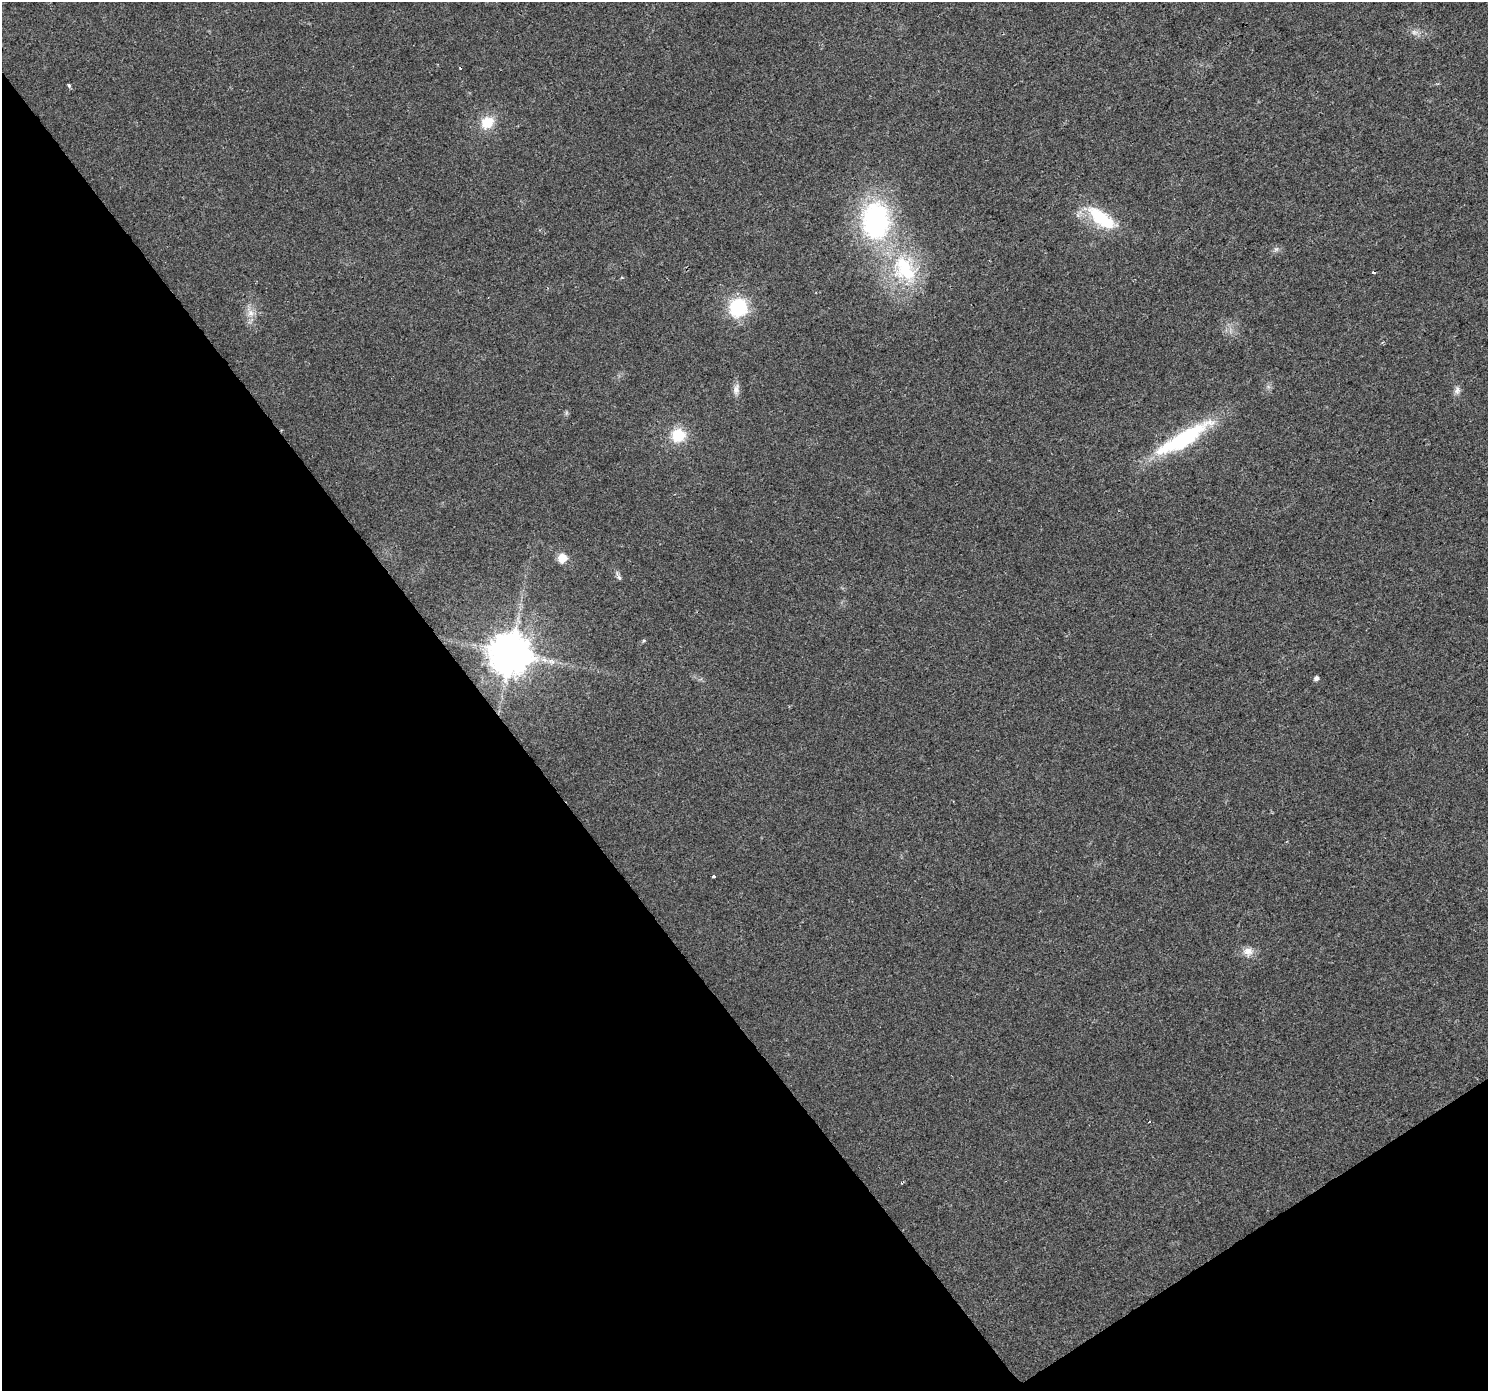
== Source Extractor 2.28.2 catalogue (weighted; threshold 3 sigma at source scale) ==
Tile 14 of 4 x 4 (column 2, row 4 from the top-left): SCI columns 1490-2975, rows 196-1584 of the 5949 x 5878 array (HDU 1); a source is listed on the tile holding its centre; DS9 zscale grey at full resolution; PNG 1490 x 1393 px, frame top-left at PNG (2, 2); no overlay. Shown black and unused: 36% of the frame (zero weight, under 2 of 3 exposures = <1% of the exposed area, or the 3 px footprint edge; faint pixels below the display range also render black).
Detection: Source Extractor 2.28.2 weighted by HDU 2 'WHT'; one run over the whole footprint, this tile lists its part. Background 0.0246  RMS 0.0053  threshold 0.0237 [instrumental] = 3 sigma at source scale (4.5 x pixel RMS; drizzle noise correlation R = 1.50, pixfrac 1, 0.0396/0.0396 arcsec/px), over >= 5 px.
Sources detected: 24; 1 inside a brighter object's white glare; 1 cosmic-ray / hot-pixel residue — not listed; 1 inside a brighter listed object's ellipse — not listed separately; the other 21 listed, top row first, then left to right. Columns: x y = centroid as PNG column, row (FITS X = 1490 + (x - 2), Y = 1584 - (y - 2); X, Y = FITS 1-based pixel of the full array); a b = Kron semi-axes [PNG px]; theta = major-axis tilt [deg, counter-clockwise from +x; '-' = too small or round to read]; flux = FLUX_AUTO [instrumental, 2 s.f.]
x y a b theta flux
1414 32 9 5 -24 1.9
69 86 4 3 - 1.3
487 122 17 14 41 11
1098 216 38 19 -40 24
875 221 30 23 -87 100
1276 249 6 5 - 1.1
905 269 46 32 -58 49
1374 272 3 3 - 2.5
738 307 16 15 - 34
251 313 10 9 - 3.9
736 389 15 8 79 3.1
1457 390 12 7 83 2.3
678 435 14 14 - 15
1184 439 66 17 33 51
562 558 10 10 - 6.3
619 577 8 5 -61 1.2
510 653 13 13 - 1400
1316 678 6 5 - 1.6
714 876 3 3 - 11
1248 952 13 11 -2 4.7
1149 1122 3 2 - 0.4